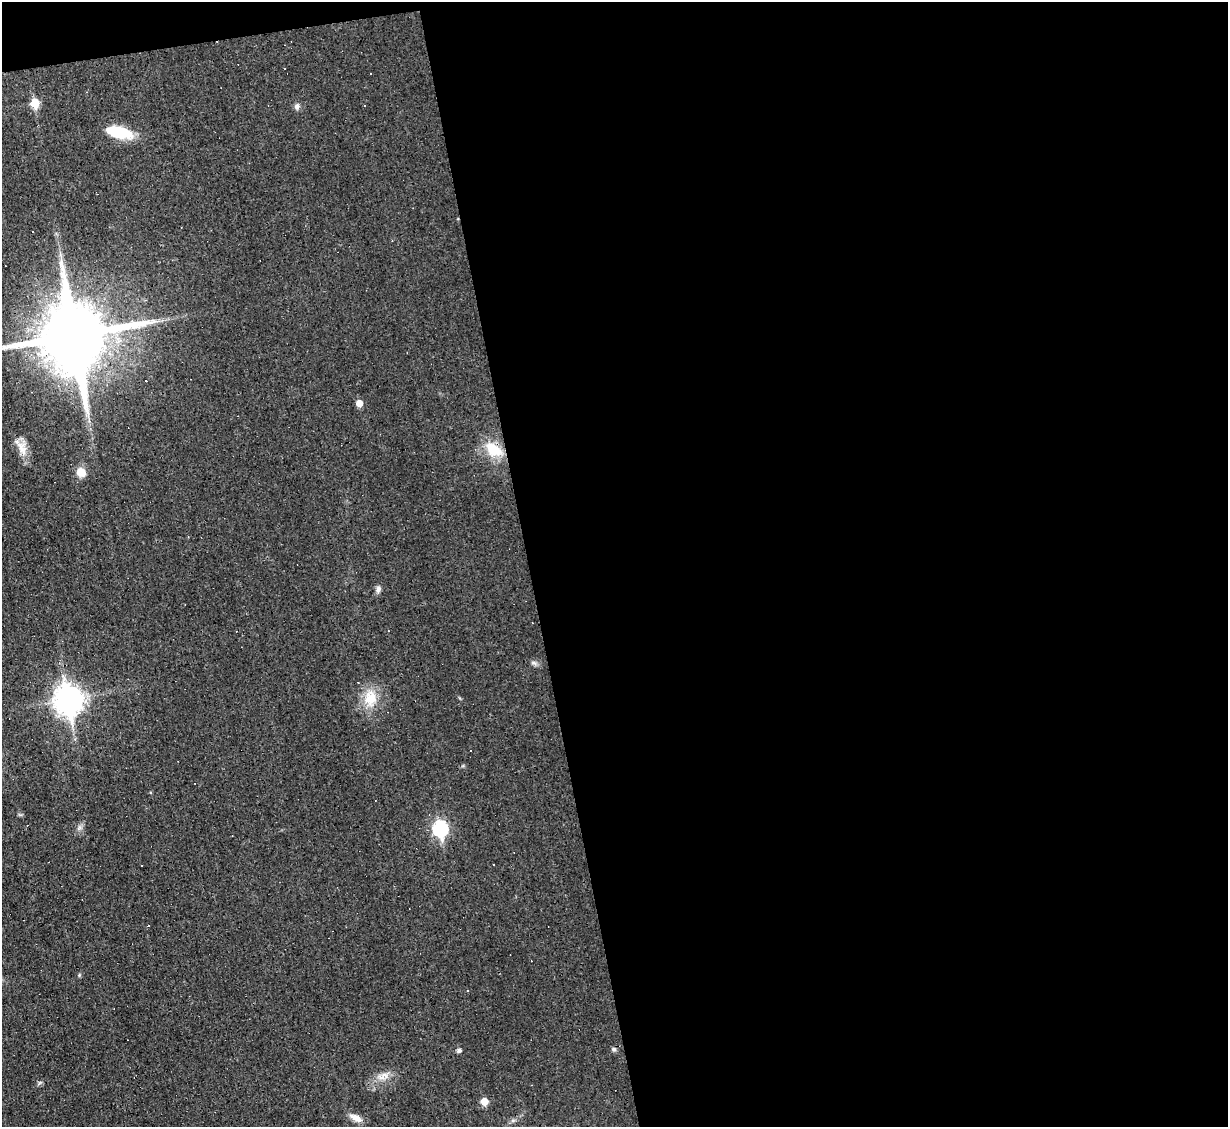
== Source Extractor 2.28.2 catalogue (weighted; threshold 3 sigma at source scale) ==
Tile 4 of 4 x 4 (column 4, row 1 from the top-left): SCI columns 3680-4905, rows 3625-4749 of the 4905 x 4883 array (HDU 1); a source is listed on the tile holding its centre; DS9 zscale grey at full resolution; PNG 1230 x 1129 px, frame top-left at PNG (2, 2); no overlay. Shown black and unused: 58% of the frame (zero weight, under 3 of 4 exposures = <1% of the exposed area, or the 3 px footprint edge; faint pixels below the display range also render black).
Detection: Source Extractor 2.28.2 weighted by HDU 2 'WHT'; one run over the whole footprint, this tile lists its part. Background 0.0225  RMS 0.0042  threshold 0.0189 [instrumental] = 3 sigma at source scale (4.5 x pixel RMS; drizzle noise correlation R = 1.50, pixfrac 1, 0.05/0.05 arcsec/px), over >= 5 px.
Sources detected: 30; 10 cosmic-ray / hot-pixel residue — not listed; the other 20 listed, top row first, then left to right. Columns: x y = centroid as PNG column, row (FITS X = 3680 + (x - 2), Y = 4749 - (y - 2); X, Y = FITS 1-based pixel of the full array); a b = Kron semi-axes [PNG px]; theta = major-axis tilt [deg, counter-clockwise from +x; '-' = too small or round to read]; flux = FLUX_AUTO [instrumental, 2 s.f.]
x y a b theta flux
35 103 6 5 - 12
297 106 8 7 - 1.4
364 106 3 3 - 0.98
119 132 27 11 -12 16
74 336 19 18 - 4600
359 403 5 5 - 4
22 448 25 11 -66 5
494 450 25 16 -35 11
81 472 10 9 - 5.1
378 589 9 6 88 1.5
534 663 8 4 -36 0.97
370 698 22 17 84 9.8
69 700 11 9 -79 460
471 751 2 2 - 0.36
440 829 8 7 - 67
614 1049 6 5 - 0.77
459 1050 5 4 - 1.1
383 1077 18 9 25 4.1
484 1101 5 5 - 5.7
356 1118 17 8 -27 3.3
Isophote crosses this tile's border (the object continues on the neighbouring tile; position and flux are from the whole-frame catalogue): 1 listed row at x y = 74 336